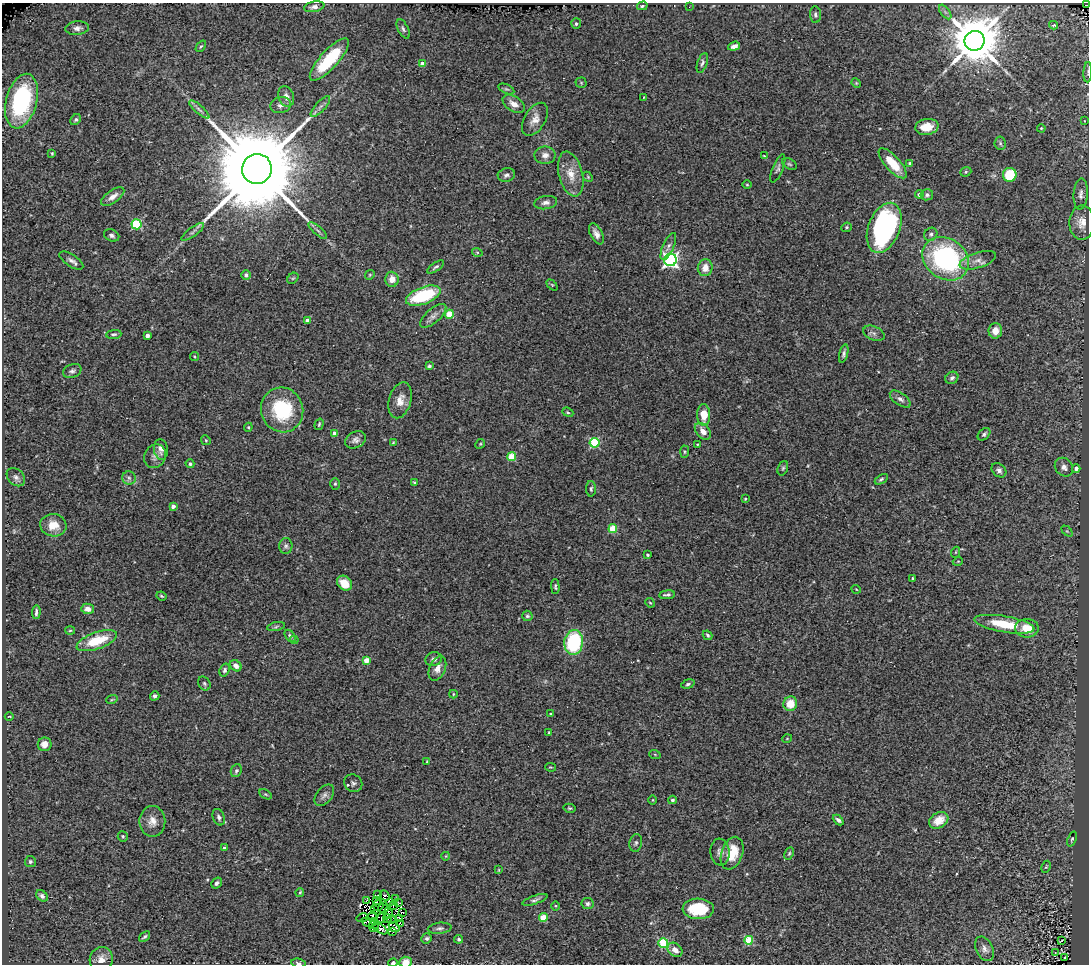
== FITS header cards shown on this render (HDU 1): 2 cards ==
NAXIS1  =                 1087
NAXIS2  =                  962

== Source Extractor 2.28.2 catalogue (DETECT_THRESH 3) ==
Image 1087 x 962 px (HDU 1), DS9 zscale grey, 1 PNG px = 1 image px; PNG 1091 x 966 px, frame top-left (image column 1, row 962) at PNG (2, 3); each listed source drawn as its Kron ellipse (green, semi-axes under 4 px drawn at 4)
Background 0.492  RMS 0.055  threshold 0.164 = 3 sigma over >= 5 px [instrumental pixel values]
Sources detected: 241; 4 with non-positive FLUX_AUTO (blend fragments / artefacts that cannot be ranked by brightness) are neither listed nor drawn; the other 237 listed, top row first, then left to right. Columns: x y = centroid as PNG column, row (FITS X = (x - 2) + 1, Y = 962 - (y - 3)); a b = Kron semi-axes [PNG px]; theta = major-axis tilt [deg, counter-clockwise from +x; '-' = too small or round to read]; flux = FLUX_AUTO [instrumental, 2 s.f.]
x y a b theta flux
1087 5 3 2 - 8.5
642 6 5 4 - 6
314 7 10 5 10 15
689 7 3 2 - 5.9
945 12 8 4 -53 9.3
815 15 8 5 -84 9.6
576 24 5 5 - 7.7
1054 25 4 3 - 8.2
77 28 12 7 6 17
403 29 10 5 -64 9.1
975 41 10 9 - 23000
201 46 6 3 53 4.4
734 46 6 4 19 16
329 60 27 9 48 210
702 63 10 5 71 11
422 64 4 4 - 33
1088 72 10 3 87 5.2
581 83 5 5 - 4.9
856 83 5 4 - 4.1
506 89 8 4 -25 7
286 96 10 7 -71 22
644 97 3 2 - 2.2
21 101 28 15 75 440
514 104 12 7 -33 27
281 105 10 8 15 18
320 107 13 5 48 15
199 109 13 4 -41 13
76 119 6 5 - 7.1
535 119 18 10 59 34
1084 121 4 3 - 2.3
927 127 12 8 8 55
1041 128 4 3 - 3.1
1000 143 7 5 -80 7.1
52 153 4 3 - 4.2
545 155 10 9 - 22
764 156 4 2 - 3
893 163 19 7 -48 85
909 163 3 3 - 4.4
789 164 8 5 -27 7.2
778 168 15 5 67 11
257 169 15 14 - 90000
966 172 6 4 21 5.7
571 174 23 12 -76 59
506 175 9 7 14 13
1010 175 7 6 - 120
588 177 5 4 - 5.2
747 185 5 3 - 3.6
919 194 4 4 - 9.4
1081 194 16 7 87 17
927 195 6 5 - 8.8
113 197 13 6 35 27
546 203 11 6 9 18
1082 222 17 12 90 39
137 224 5 5 - 270
846 227 5 5 - 5.3
884 228 26 16 69 730
318 231 11 3 -41 9.2
193 232 13 4 36 11
596 234 11 6 -64 19
931 234 7 6 - 9.2
112 235 8 6 -24 10
668 246 14 5 65 16
477 252 5 3 - 3.7
946 259 25 20 -34 640
670 260 6 6 - 1200
978 260 19 7 17 28
71 261 14 6 -33 15
436 267 9 3 35 7.2
705 268 8 7 - 37
246 275 4 4 - 11
370 275 5 4 - 4
293 278 6 5 - 6.4
392 279 7 6 - 35
552 285 6 4 -46 4.8
423 296 18 8 20 240
449 314 4 4 - 99
433 316 16 7 41 21
308 320 4 4 - 29
995 331 7 7 - 43
874 333 11 7 -23 13
114 334 8 4 4 6.9
147 336 4 3 - 22
844 353 9 4 76 9.5
194 357 5 3 - 3.4
429 366 4 3 - 6.4
72 371 9 6 24 11
952 378 7 6 - 11
900 399 12 6 -36 16
400 400 18 11 74 40
282 410 22 21 - 250
568 412 6 4 -23 5
704 415 11 6 -89 64
319 424 6 3 74 5.5
248 427 4 4 - 3.7
703 431 10 6 -48 29
334 433 4 4 - 20
984 434 7 5 44 8.7
206 440 5 4 - 4.5
356 440 11 8 25 17
393 443 4 3 - 3.3
594 443 5 5 - 250
480 444 5 4 - 4
697 444 4 3 - 2.9
161 449 10 7 -83 20
685 452 6 4 88 5.2
155 456 12 10 58 20
512 457 4 4 - 120
190 464 4 4 - 6.6
1064 467 10 8 -48 20
783 468 7 5 70 6.5
1076 468 4 4 - 15
999 470 8 6 -42 13
16 477 10 7 -45 15
129 478 7 6 - 11
881 479 7 4 32 6
414 483 4 3 - 4.8
335 484 6 5 - 5.9
591 489 8 5 88 7.5
745 499 3 3 - 4.6
173 506 4 3 - 23
53 525 13 11 -10 53
613 529 4 4 - 130
1067 531 6 4 -44 4.6
286 546 8 6 89 9.8
956 552 5 3 - 3.2
648 555 3 3 - 4.6
958 561 5 3 - 3
913 578 4 3 - 4.5
344 583 8 6 -43 51
555 587 7 4 -89 6.1
856 589 5 3 - 2.9
667 595 8 3 6 10
161 596 5 3 - 4.8
650 603 5 4 - 4.4
88 609 6 5 - 23
36 612 7 3 87 9.3
527 616 5 5 - 6.7
1004 624 30 8 -9 140
276 627 9 3 12 5.6
1027 628 11 9 0 62
70 631 5 3 - 3.8
708 635 5 3 - 6
290 636 7 4 -53 8.4
294 640 4 3 - 4.3
97 641 21 8 19 120
574 642 12 9 85 290
434 659 8 7 - 13
366 660 4 4 - 59
236 666 6 5 - 20
437 668 13 8 67 27
225 670 7 5 70 7.7
204 683 7 5 -58 6.6
688 684 7 4 17 7.6
453 694 4 4 - 3.8
155 696 5 4 - 11
112 699 6 3 20 4.2
790 704 7 7 - 62
551 714 3 3 - 9.1
9 716 4 3 - 2.7
549 732 4 4 - 3.6
787 739 5 3 - 2.8
45 744 7 7 - 30
655 755 6 3 -21 4.1
427 761 4 3 - 3.9
550 767 5 4 - 3.9
236 771 6 5 - 8.3
353 783 9 8 - 11
265 794 7 4 -31 5.5
324 795 12 7 51 15
653 800 5 3 - 3.2
672 800 4 4 - 6.6
569 808 6 4 -14 5.3
219 817 8 6 -68 12
838 820 6 4 -43 10
939 820 10 7 31 55
152 821 15 13 90 37
123 836 5 5 - 5.7
1072 839 8 3 68 5
636 843 9 6 80 9.6
224 848 3 3 - 7.9
720 852 13 9 -83 20
732 853 17 10 71 84
789 853 6 4 63 5.2
446 856 4 3 - 2.8
30 862 5 5 - 7.7
1046 867 6 3 62 4.4
499 870 4 2 - 2.6
217 883 6 4 42 9.7
300 892 4 3 - 4.7
378 895 2 2 - 4
42 896 7 5 -41 9.8
385 896 6 4 -45 11
395 899 2 2 - 3.8
376 900 4 2 - 2.1
535 900 13 4 18 9.9
366 901 3 2 - 9.8
390 902 4 2 - 0.29
398 902 3 2 - 2.8
587 903 6 5 - 9.8
378 905 5 5 - 4.3
393 906 3 3 - 3.6
556 906 4 3 - 3.2
374 909 3 2 - 0.91
383 909 5 3 - 3.5
698 909 16 10 -2 150
402 912 4 2 - 4
388 913 6 2 -78 0.87
372 917 5 3 - 0.078
363 918 6 3 13 4.9
381 918 5 2 - 0.61
400 918 2 2 - 2.9
543 918 4 4 - 110
387 919 4 3 - 4.6
391 919 4 2 - 5.4
375 921 3 3 - 14
368 922 7 4 -15 1.1
401 923 4 3 - 4.9
374 924 5 2 - 7.3
394 927 6 3 -38 20
374 928 5 4 - 1.2
440 928 12 5 6 11
380 929 8 3 -30 4.8
393 931 3 2 - 18
145 937 6 3 40 6.4
427 938 5 5 - 7.5
459 939 4 4 - 5.4
749 940 4 4 - 160
1061 941 3 2 - 2.8
663 943 5 5 - 240
984 949 13 8 -64 20
675 950 8 6 -42 26
1055 953 3 3 - 7.3
1064 958 3 2 - 2.9
101 959 12 11 - 31
406 962 6 5 - 42
298 963 7 4 -10 8.1
393 963 4 4 - 11
At the frame edge (FLAGS 8, measured only in part): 5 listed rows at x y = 1087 5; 1088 72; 406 962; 298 963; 393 963
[4 non-positive-flux detections neither listed nor drawn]